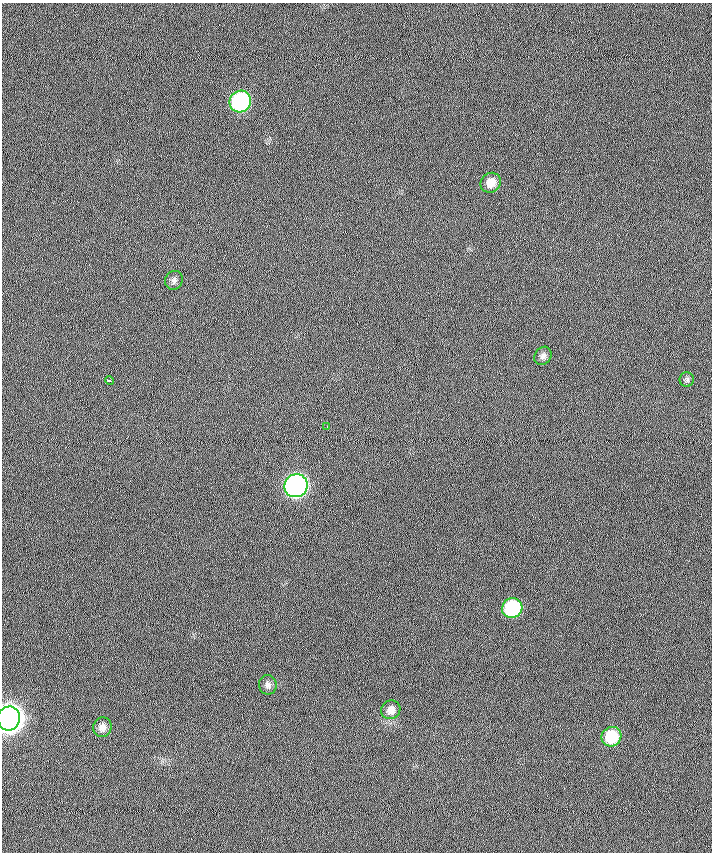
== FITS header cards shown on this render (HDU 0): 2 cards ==
NAXIS1  =                  710 /
NAXIS2  =                  850 /

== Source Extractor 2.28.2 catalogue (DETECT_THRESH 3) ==
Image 710 x 850 px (HDU 0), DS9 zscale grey, 1 PNG px = 1 image px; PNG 714 x 854 px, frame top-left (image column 1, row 850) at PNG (2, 3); each listed source drawn as its Kron ellipse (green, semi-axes under 4 px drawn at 4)
Background 0.129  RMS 6.7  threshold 20.2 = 3 sigma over >= 5 px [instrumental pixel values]
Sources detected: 14; all 14 listed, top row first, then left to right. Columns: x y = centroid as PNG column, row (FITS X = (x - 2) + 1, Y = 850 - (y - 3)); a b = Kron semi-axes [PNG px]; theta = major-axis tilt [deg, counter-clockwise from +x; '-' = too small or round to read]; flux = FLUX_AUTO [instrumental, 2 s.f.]
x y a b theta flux
240 102 11 10 - 78000
491 183 10 9 - 5200
174 280 9 8 - 1800
543 356 10 8 52 1900
687 379 7 7 - 1200
110 380 4 3 - 3500
327 426 3 2 - 1300
296 486 12 11 - 240000
512 608 10 10 - 38000
268 685 9 9 - 1900
391 710 10 9 - 3200
9 718 12 11 - 750000
102 727 10 9 - 2900
611 737 10 9 - 17000
At the frame edge (FLAGS 8, measured only in part): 1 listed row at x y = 9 718